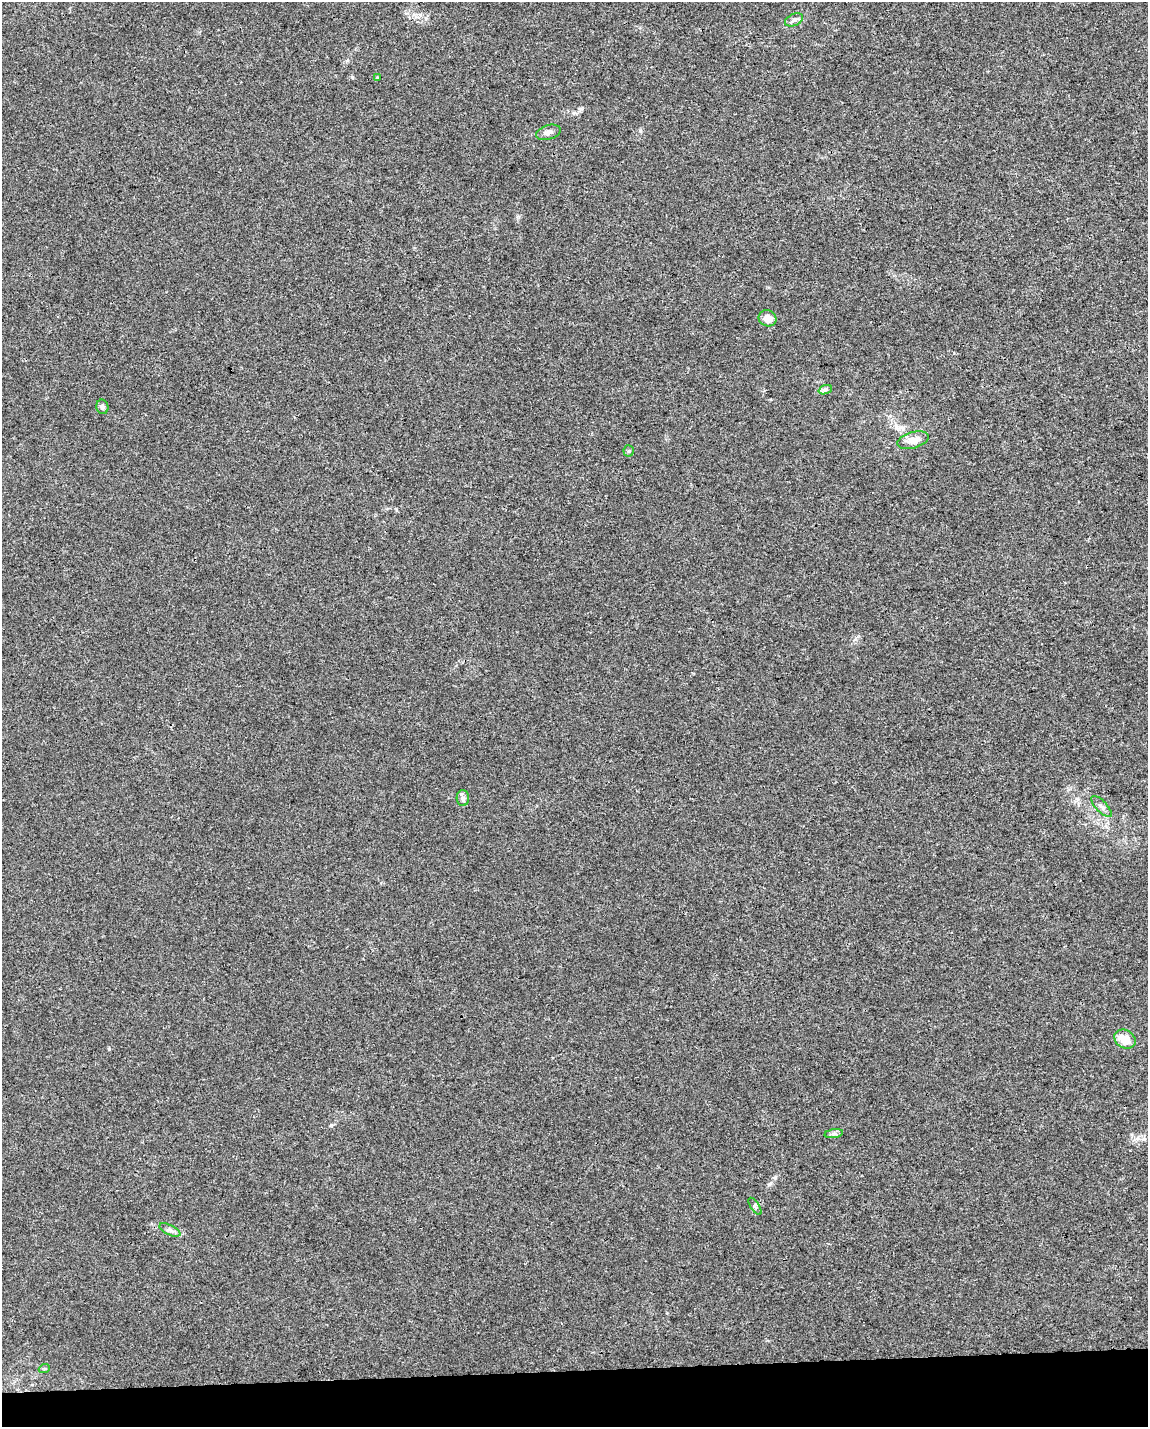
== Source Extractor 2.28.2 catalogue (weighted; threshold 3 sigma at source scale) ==
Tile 10 of 4 x 3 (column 2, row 3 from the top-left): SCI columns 1147-2292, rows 53-1477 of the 4584 x 4338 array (HDU 1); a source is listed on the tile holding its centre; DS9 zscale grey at full resolution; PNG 1150 x 1429 px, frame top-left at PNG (2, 2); each listed source drawn as its Kron ellipse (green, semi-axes under 4 px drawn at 4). Shown black and unused: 4% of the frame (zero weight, under 3 of 4 exposures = <1% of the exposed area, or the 3 px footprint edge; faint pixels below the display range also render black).
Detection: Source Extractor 2.28.2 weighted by HDU 2 'WHT'; one run over the whole footprint, this tile lists its part. Background 0.00662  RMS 0.0031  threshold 0.0141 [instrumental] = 3 sigma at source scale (4.5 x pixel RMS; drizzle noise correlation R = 1.50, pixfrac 1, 0.0396/0.0396 arcsec/px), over >= 5 px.
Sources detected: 15; all 15 listed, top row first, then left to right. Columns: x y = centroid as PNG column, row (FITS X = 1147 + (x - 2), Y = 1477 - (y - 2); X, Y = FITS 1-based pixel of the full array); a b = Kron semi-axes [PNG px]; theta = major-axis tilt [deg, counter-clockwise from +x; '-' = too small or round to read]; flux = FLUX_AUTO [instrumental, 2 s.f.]
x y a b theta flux
794 20 9 6 23 0.99
377 77 3 3 - 0.3
548 132 12 7 17 1.4
767 318 9 8 - 3.1
825 390 7 4 19 0.71
102 407 7 6 - 0.73
913 440 16 8 15 3.3
629 451 5 5 - 0.46
463 798 8 6 -88 0.93
1101 806 13 5 -46 1.2
1125 1039 11 9 -30 5
834 1134 9 4 9 0.78
755 1206 10 4 -56 0.63
170 1230 11 5 -26 1
44 1369 5 3 - 0.33
Unlisted compact peaks at least as high as the median listed source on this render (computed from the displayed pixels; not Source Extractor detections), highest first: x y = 109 1049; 581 109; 769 1184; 640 131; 775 1177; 352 77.